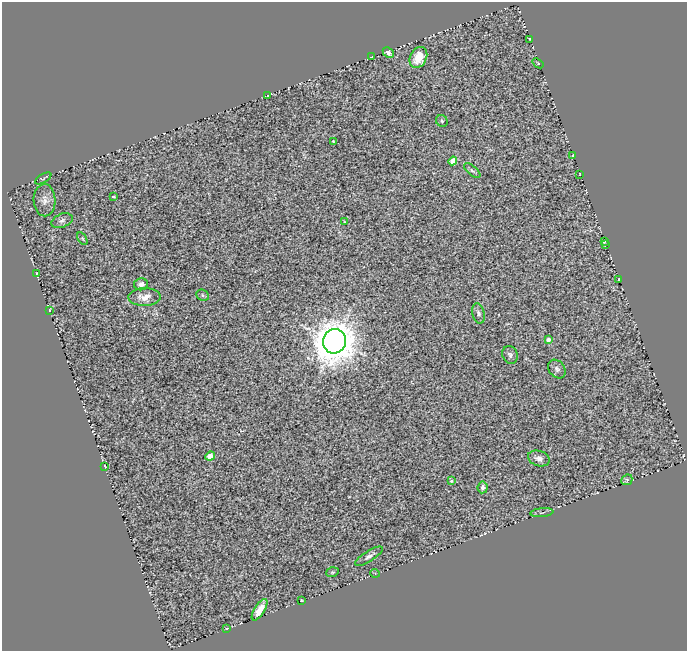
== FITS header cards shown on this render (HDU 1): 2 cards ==
NAXIS1  =                  685
NAXIS2  =                  649

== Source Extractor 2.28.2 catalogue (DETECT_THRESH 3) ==
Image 685 x 649 px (HDU 1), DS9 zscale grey, 1 PNG px = 1 image px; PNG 689 x 653 px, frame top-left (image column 1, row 649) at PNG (2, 2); each listed source drawn as its Kron ellipse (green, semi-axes under 4 px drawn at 4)
Background 0.676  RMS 0.11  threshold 0.337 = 3 sigma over >= 5 px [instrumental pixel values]
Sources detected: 44; all 44 listed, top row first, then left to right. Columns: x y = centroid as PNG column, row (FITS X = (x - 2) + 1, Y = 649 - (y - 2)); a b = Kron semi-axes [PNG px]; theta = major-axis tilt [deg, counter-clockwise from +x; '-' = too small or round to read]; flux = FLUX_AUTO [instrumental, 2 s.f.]
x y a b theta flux
530 39 4 2 - 5.2
388 52 6 4 -45 33
372 57 3 2 - 6.3
418 57 11 8 61 100
538 63 6 3 -37 6.7
267 95 2 2 - 4.2
442 121 6 5 - 14
333 141 4 4 - 7.1
573 155 3 2 - 4.3
453 161 4 4 - 190
472 171 10 4 -41 20
580 174 3 2 - 4.6
43 178 9 4 31 8.4
113 197 4 2 - 7.2
45 200 16 11 -89 56
62 221 11 6 21 26
344 222 3 2 - 5.4
82 238 7 4 -59 11
604 242 3 2 - 5.4
605 245 3 2 - 6
36 273 2 2 - 4.8
619 279 3 2 - 5.4
141 284 7 6 - 27
203 295 6 5 - 12
144 297 16 9 1 66
49 310 3 2 - 5.6
478 313 10 6 -76 24
548 340 4 4 - 42
334 341 12 11 - 18000
510 355 9 7 -68 24
557 369 10 8 -50 27
210 456 5 4 - 92
539 458 11 7 -18 41
105 466 3 2 - 5.4
627 480 6 5 - 13
451 481 4 4 - 7.9
483 487 6 5 - 30
542 513 11 4 5 14
369 556 16 5 32 30
332 572 6 5 - 10
375 573 4 3 - 4.6
301 600 3 2 - 6.3
260 610 12 5 58 80
227 628 4 2 - 5.9